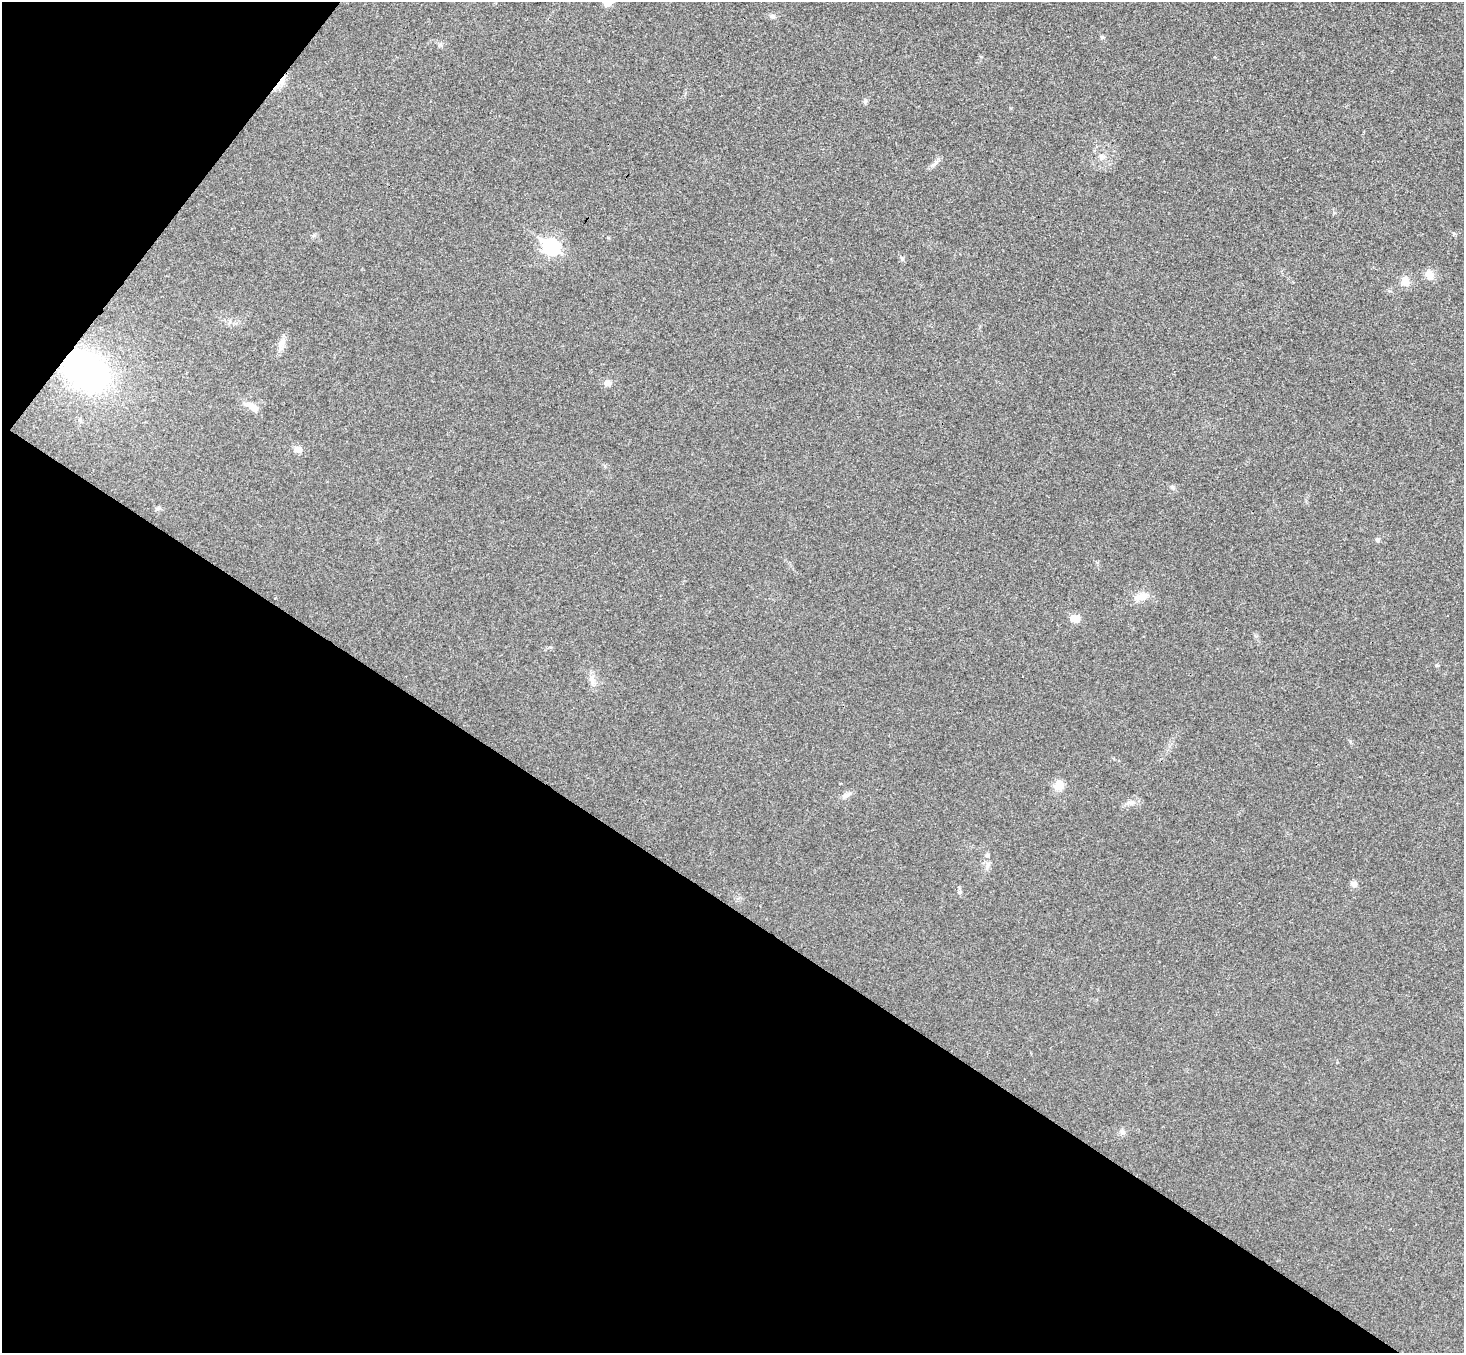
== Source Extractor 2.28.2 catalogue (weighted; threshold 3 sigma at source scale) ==
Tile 9 of 4 x 4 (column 1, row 3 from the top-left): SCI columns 38-1499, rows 1553-2903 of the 5927 x 5945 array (HDU 1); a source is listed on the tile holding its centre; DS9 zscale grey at full resolution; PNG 1466 x 1355 px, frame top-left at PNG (2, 2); no overlay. Shown black and unused: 37% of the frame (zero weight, under 3 of 4 exposures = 6% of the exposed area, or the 3 px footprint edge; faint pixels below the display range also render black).
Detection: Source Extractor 2.28.2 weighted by HDU 2 'WHT'; one run over the whole footprint, this tile lists its part. Background 0.0304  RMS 0.0054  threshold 0.0243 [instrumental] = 3 sigma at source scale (4.5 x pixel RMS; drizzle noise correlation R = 1.50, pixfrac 1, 0.05/0.05 arcsec/px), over >= 5 px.
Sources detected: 30; all 30 listed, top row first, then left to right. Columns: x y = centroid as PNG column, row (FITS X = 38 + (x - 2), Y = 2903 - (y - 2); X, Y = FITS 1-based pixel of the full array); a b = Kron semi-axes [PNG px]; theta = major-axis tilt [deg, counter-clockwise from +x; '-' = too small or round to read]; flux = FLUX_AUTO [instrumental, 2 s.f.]
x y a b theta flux
607 2 7 6 - 9.6
772 16 8 5 -27 1.3
1102 37 5 5 - 0.75
281 82 26 5 51 5.7
865 101 6 6 - 0.96
1101 156 9 7 -47 2.3
934 164 14 5 40 2.1
551 247 9 8 - 96
1429 275 13 9 -59 4.5
1405 282 11 10 - 5.1
282 343 17 7 60 3.8
85 370 30 19 -34 190
607 383 11 8 -8 2.5
253 407 17 8 -33 4.9
80 420 6 5 - 0.95
298 449 12 8 -29 3
1172 487 6 5 - 0.99
157 509 7 4 18 0.91
1377 539 6 6 - 1
1141 597 19 10 14 5.8
1075 618 14 9 9 4
592 679 15 8 -84 3.9
1059 786 14 13 - 5
846 795 16 6 23 2.6
1130 803 15 6 6 2.9
987 855 6 5 - 0.94
987 864 9 4 82 1.6
1354 884 8 7 - 2.1
959 892 7 5 0 1
1122 1132 8 6 1 1.6
Overlapping masked pixels (flux is a lower limit): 2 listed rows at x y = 281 82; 85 370
Isophote crosses this tile's border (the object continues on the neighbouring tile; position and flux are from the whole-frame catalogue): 1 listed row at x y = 607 2
Unlisted compact peaks at least as high as the median listed source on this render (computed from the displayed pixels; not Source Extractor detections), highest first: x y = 902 259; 1436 665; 1350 741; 1454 233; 550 647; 440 45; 314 235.